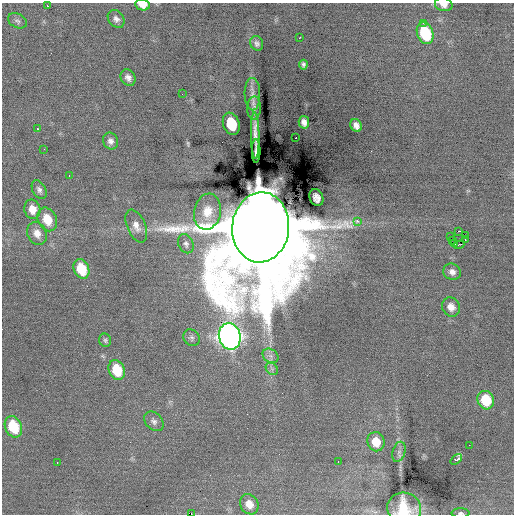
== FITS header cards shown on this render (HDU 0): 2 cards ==
NAXIS1  =                  512 / Axis length
NAXIS2  =                  512 / Axis length

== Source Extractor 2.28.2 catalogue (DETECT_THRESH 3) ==
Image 512 x 512 px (HDU 0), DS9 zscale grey, 1 PNG px = 1 image px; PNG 516 x 516 px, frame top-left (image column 1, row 512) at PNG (2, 3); each listed source drawn as its Kron ellipse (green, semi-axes under 4 px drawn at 4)
Background -0.159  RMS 1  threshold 3.09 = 3 sigma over >= 5 px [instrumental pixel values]
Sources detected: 63; all 63 listed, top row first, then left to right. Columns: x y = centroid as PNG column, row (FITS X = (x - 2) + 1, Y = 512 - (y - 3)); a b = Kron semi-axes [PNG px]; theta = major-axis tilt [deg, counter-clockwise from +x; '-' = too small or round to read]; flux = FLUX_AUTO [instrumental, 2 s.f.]
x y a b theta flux
143 5 7 5 -8 6.9e+02
444 5 9 6 -12 4.5e+02
47 6 2 2 - 3.1e+02
116 19 10 7 -51 3.1e+02
17 21 10 7 -26 2.1e+02
424 23 2 2 - 4.8e+02
425 33 11 8 -69 3.7e+03
299 38 3 2 - 2.8e+02
257 43 7 6 - 2.0e+02
303 65 5 4 - 1.6e+02
128 78 9 7 -55 3.4e+02
182 94 2 2 - 3.8e+01
252 94 16 8 -89 4.3e+02
254 108 11 7 88 3.3e+02
304 122 6 5 - 3.7e+02
231 124 11 8 -70 3.3e+03
356 125 7 5 -60 3.8e+02
37 129 3 3 - 3.0e+02
255 136 23 3 -89 6.4e+02
296 138 3 2 - 4.4e+02
110 141 8 7 - 3.1e+02
44 149 2 2 - 3.8e+02
256 151 12 3 -90 3.0e+02
69 176 3 2 - 9.5e+01
39 190 10 6 -63 2.5e+02
316 198 9 6 -66 3.0e+02
32 209 10 8 -77 7.1e+02
207 212 18 13 79 1.2e+03
47 219 12 9 -66 1.4e+03
357 221 3 2 - 5.3e+02
136 226 17 9 -66 6.0e+02
261 227 35 28 84 2.0e+06
458 231 3 2 - 2.3e+04
37 233 12 9 -67 6.2e+02
465 235 2 2 - 5.5e+02
451 237 2 2 - 2.0e+02
452 240 3 2 - 8.2e+01
465 240 3 2 - 1.6e+02
186 244 10 7 -66 2.6e+02
455 244 3 2 - 1.3e+02
459 245 5 2 - 8.9e+02
81 269 10 7 -67 2.1e+03
452 272 9 8 - 3.9e+02
451 307 10 8 -54 5.9e+02
230 336 13 11 -76 4.9e+04
191 338 9 7 -54 2.3e+02
105 340 7 6 - 1.4e+02
271 356 8 6 -36 2.8e+02
272 369 7 5 -46 1.8e+02
117 370 10 8 -67 2.0e+03
486 400 9 8 - 2.3e+03
154 421 11 8 -46 2.8e+02
13 427 11 8 -67 2.6e+03
376 442 9 8 - 1.8e+03
469 445 2 2 - 7.8e+01
399 452 10 6 73 2.8e+02
456 459 7 4 40 7.7e+02
338 461 2 2 - 3.4e+01
57 462 2 2 - 6.7e+01
249 504 10 9 - 7.4e+02
404 509 17 16 - 2.4e+03
460 513 9 5 0 1.6e+02
191 514 2 2 - 1.3e+03
At the frame edge (FLAGS 8, measured only in part): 5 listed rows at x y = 143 5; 444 5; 404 509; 460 513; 191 514